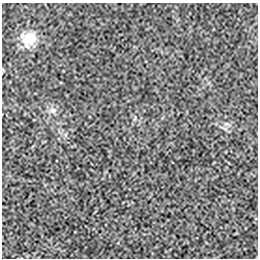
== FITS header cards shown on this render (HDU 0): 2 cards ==
NAXIS1  =                  256 / length of data axis 1
NAXIS2  =                  256 / length of data axis 2

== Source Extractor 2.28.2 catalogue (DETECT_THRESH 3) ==
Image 256 x 256 px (HDU 0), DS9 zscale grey, 1 PNG px = 1 image px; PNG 260 x 260 px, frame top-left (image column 1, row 256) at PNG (2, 3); no overlay
Background -1.13e-06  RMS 0.002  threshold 0.00613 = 3 sigma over >= 5 px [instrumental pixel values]
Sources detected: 3; all 3 listed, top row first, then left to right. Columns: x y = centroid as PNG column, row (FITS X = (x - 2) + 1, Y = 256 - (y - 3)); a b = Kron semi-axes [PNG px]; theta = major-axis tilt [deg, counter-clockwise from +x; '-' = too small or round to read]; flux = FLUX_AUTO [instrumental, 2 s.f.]
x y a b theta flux
29 39 20 16 56 2.5
53 110 10 7 0 0.56
226 124 8 4 0 0.3